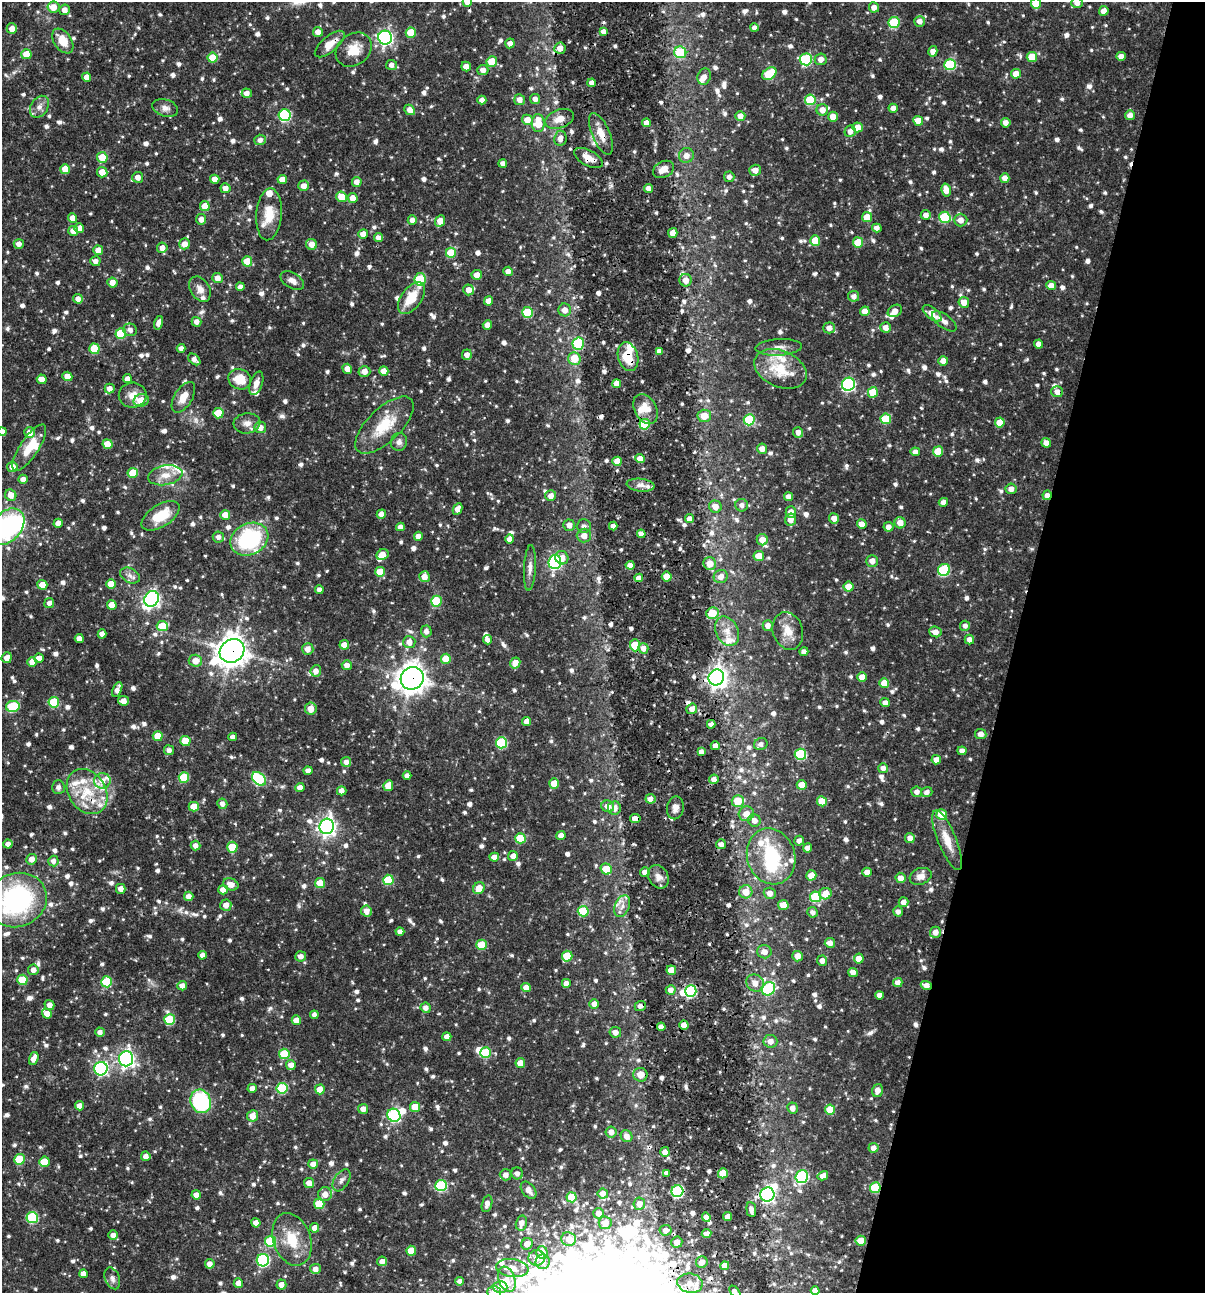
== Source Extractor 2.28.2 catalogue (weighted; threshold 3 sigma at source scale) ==
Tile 8 of 4 x 4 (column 4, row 2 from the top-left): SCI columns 3861-5063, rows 2585-3875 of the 5188 x 5168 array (HDU 1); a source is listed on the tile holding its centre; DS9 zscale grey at full resolution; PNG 1207 x 1295 px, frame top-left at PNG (2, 2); each listed source drawn as its Kron ellipse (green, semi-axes under 4 px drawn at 4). Shown black and unused: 16% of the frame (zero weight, under 3 of 4 exposures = <1% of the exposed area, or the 3 px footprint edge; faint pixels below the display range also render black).
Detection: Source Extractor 2.28.2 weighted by HDU 2 'WHT'; one run over the whole footprint, this tile lists its part. Background 0.0706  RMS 0.0035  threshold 0.0158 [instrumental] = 3 sigma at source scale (4.5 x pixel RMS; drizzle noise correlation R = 1.50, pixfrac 1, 0.05/0.05 arcsec/px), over >= 5 px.
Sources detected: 1175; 8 inside a brighter object's white glare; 9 cosmic-ray / hot-pixel residue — neither listed nor drawn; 42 inside a brighter listed object's ellipse — not listed separately; of the other 1116, all 500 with FLUX_AUTO >= 1.58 (the completeness limit of this list) listed and drawn (616 fainter detections not listed), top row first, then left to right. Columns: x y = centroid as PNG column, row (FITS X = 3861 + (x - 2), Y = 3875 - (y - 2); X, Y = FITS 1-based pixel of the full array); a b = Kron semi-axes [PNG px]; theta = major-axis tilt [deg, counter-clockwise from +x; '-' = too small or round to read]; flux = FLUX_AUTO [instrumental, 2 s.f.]
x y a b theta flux
467 2 5 4 - 4.1
1036 3 5 5 - 7.7
1077 3 6 5 - 2
54 7 6 6 - 4.2
874 7 5 5 - 2.3
65 10 5 5 - 2.4
1104 11 5 4 - 2.7
920 21 5 5 - 2.3
894 23 5 5 - 18
754 28 4 4 - 1.7
12 29 5 5 - 2.7
604 31 4 4 - 1.9
318 32 5 5 - 2.5
411 33 5 5 - 9.3
385 38 7 7 - 87
63 41 14 8 -55 6.4
510 43 5 4 - 2.3
330 44 18 8 40 4.5
560 48 5 5 - 2.6
354 50 19 15 39 6.8
933 51 5 4 - 2.3
680 52 6 5 - 17
26 54 5 5 - 6.7
1121 56 4 4 - 2.3
1032 57 5 5 - 7.1
213 58 5 5 - 8.3
806 59 6 6 - 30
821 59 6 5 - 2.6
492 61 5 5 - 7.3
391 65 5 5 - 1.8
950 65 5 5 - 27
466 67 5 4 - 2.7
483 70 5 5 - 2
769 74 8 5 35 18
1016 74 5 4 - 4.3
87 77 4 4 - 2.9
704 77 8 6 71 2.2
592 83 4 4 - 2
247 93 5 5 - 2.4
535 99 5 5 - 2.2
482 100 4 4 - 2.2
520 100 5 5 - 2.3
810 100 5 5 - 17
39 107 12 8 57 2.2
165 108 13 8 -18 2.1
893 108 4 4 - 2.3
410 110 6 4 -42 3.2
822 110 6 5 - 3.2
285 115 6 6 - 36
1130 115 5 5 - 2.3
740 116 5 5 - 3
833 117 5 5 - 4.2
559 119 15 9 20 3.8
527 120 5 5 - 4.2
918 121 5 5 - 4.6
538 123 9 6 -87 8.5
646 123 4 4 - 3
1006 123 5 4 - 2.3
858 127 5 5 - 4.9
850 131 6 5 - 2.3
601 134 22 9 -67 4.8
560 138 7 6 - 2.1
260 140 5 5 - 1.8
686 155 7 7 - 2.7
102 157 5 5 - 7.6
588 158 16 7 -28 3.7
503 163 4 4 - 1.8
65 169 5 5 - 5.5
663 169 11 8 27 3.3
755 170 6 5 - 3
102 172 5 5 - 4.1
138 177 5 5 - 2.3
729 177 5 5 - 1.6
1005 178 4 4 - 2.8
215 179 4 4 - 3.3
282 179 5 4 - 3.5
357 182 5 5 - 2.5
304 186 5 5 - 2.8
226 188 5 5 - 2.3
649 188 4 4 - 2.2
946 190 6 4 -75 3.4
341 197 5 5 - 6.2
353 198 5 5 - 3.6
205 206 5 5 - 5.1
269 214 26 13 86 7.3
926 215 5 4 - 2.1
867 217 5 5 - 5.3
945 217 6 5 - 19
73 218 5 4 - 3.6
201 219 5 5 - 2.2
412 220 5 4 - 2.5
960 220 7 6 - 2.9
440 221 6 5 - 4.2
79 228 5 4 - 2.5
877 228 5 4 - 1.9
73 231 5 5 - 2.4
673 233 5 4 - 3.4
363 234 5 5 - 3.4
378 237 4 4 - 2.1
815 240 5 5 - 7.6
858 242 5 5 - 9.2
19 244 5 5 - 2
185 244 5 5 - 2.9
312 244 5 5 - 3.3
162 248 5 5 - 2.6
98 250 5 5 - 3.8
451 253 5 5 - 11
95 261 5 4 - 1.9
247 261 5 5 - 9
508 271 5 4 - 2.1
477 275 5 5 - 2.7
217 278 5 5 - 3
420 279 6 5 - 19
686 280 6 6 - 2.9
292 281 13 7 -31 2.3
112 283 5 5 - 2.9
1051 286 5 4 - 3.2
240 287 4 4 - 1.7
200 289 14 9 -57 2.7
469 290 5 5 - 3.3
854 296 5 5 - 1.9
411 298 18 10 54 9.1
78 299 5 4 - 2.2
488 301 4 4 - 3
964 302 5 5 - 3.2
565 310 6 6 - 2.8
865 311 5 5 - 3.4
895 311 8 5 30 3
528 312 5 5 - 16
932 313 11 5 -39 4.3
944 321 14 6 -36 1.9
196 322 5 4 - 2
158 323 7 4 76 1.9
487 325 4 4 - 3.4
886 327 5 5 - 2.5
829 328 6 5 - 2.4
130 330 7 6 - 1.9
121 334 5 5 - 14
578 344 6 6 - 23
1038 344 4 4 - 2.3
779 347 23 8 3 3.2
181 348 4 4 - 1.7
94 349 5 5 - 10
659 351 4 4 - 2.2
467 355 5 5 - 2.3
628 357 15 10 -74 8.7
574 358 6 6 - 7.5
194 359 7 4 -41 1.9
943 361 5 5 - 2.4
347 369 5 4 - 2.8
780 369 27 18 -23 13
364 371 6 5 - 2.4
384 371 5 4 - 3
67 376 5 4 - 3.2
42 379 5 4 - 3.3
127 379 4 4 - 2.3
240 379 11 10 - 7
256 383 12 6 72 2.6
617 384 4 4 - 3
848 384 7 6 - 55
110 388 5 5 - 2.3
873 392 5 5 - 8.4
1057 392 6 5 - 2.3
133 395 14 12 0 4.2
183 397 17 9 58 4.6
141 400 7 6 - 6.7
645 409 16 11 -60 4.9
218 413 5 5 - 10
704 416 7 6 - 5
886 419 5 5 - 13
749 420 5 5 - 19
1000 422 5 5 - 4.7
247 423 13 10 4 2.8
645 424 5 5 - 14
384 425 37 16 44 14
260 428 6 5 - 2.6
2 432 4 4 - 2.2
798 432 5 5 - 2.2
30 433 5 5 - 2.8
399 442 9 8 - 1.8
1046 443 5 4 - 3.1
107 444 5 4 - 5.6
29 448 27 9 56 7.8
762 449 5 5 - 2.8
938 451 5 5 - 7.5
915 452 5 4 - 1.9
640 459 4 4 - 4.2
617 461 5 4 - 5.5
12 467 5 5 - 3.1
133 473 5 5 - 8.3
165 475 17 9 11 4.4
23 479 4 4 - 2.2
641 485 14 6 -6 1.9
1011 489 5 5 - 2.6
11 495 6 5 - 3.2
1047 495 5 4 - 2.2
551 496 5 5 - 2.6
789 497 4 4 - 2.4
943 502 4 4 - 2.3
742 505 6 6 - 1.9
715 507 6 6 - 3.2
458 509 6 4 62 2.5
791 512 6 5 - 2.7
381 514 5 4 - 2.5
225 515 5 5 - 4.3
161 516 21 11 33 11
834 518 5 5 - 2.7
690 519 4 4 - 2.2
791 519 6 5 - 3.1
58 523 4 4 - 2.6
900 523 5 5 - 3.3
862 524 5 4 - 3.4
569 525 6 5 - 2.5
584 526 7 7 - 1.7
613 526 4 4 - 2.2
7 527 21 14 48 53
400 527 4 4 - 2.1
888 527 5 5 - 2.3
641 534 4 4 - 2.4
418 536 4 4 - 2.2
584 536 7 7 - 3.1
218 537 5 5 - 1.7
249 539 20 15 26 37
510 539 5 4 - 2.3
762 540 5 5 - 3.8
382 555 6 5 - 5.2
759 556 5 5 - 5.3
562 558 7 6 - 3.4
872 561 6 6 - 2.9
555 562 7 6 - 64
710 563 6 6 - 4.3
630 565 4 4 - 2.6
530 568 23 6 87 2.5
944 570 6 6 - 26
380 572 5 5 - 6
130 575 10 7 -27 1.8
667 576 5 5 - 5.9
424 577 5 5 - 3.2
721 577 7 6 - 3
639 578 4 4 - 2.3
111 584 5 5 - 4.9
42 585 5 5 - 4.6
849 587 5 5 - 5.4
319 589 4 4 - 1.6
151 599 8 7 - 130
436 601 5 5 - 16
49 603 5 5 - 1.7
112 605 5 5 - 5.5
713 613 6 5 - 7.2
768 625 5 5 - 2.2
162 626 5 5 - 8.8
965 626 5 5 - 1.7
426 631 6 5 - 1.8
727 631 15 11 -64 4.3
788 631 19 15 -72 4.9
935 632 6 5 - 2.8
102 634 4 4 - 2.5
79 639 4 4 - 2.5
487 640 4 4 - 1.7
969 640 5 4 - 2.4
409 642 6 6 - 2.8
344 645 5 4 - 3.6
635 645 6 5 - 11
643 648 5 5 - 2.5
308 649 6 5 - 2.6
232 651 13 11 37 490
804 652 4 4 - 1.9
7 658 5 5 - 3
39 658 5 4 - 2.6
446 659 5 5 - 7.1
195 661 7 6 - 3.8
32 662 5 5 - 2.9
515 663 6 5 - 3.6
347 665 5 5 - 2.4
316 671 6 5 - 2.5
716 677 8 7 - 210
862 677 5 4 - 3.8
412 678 12 11 - 430
884 683 5 5 - 5.9
117 690 8 4 67 1.9
124 701 5 4 - 3.1
54 702 5 5 - 15
885 703 5 4 - 2.4
13 706 7 5 9 23
311 708 6 6 - 3.7
692 709 5 5 - 2.3
527 722 4 4 - 2.7
711 724 4 4 - 1.9
981 734 5 5 - 2.4
158 736 5 5 - 6.3
233 737 4 4 - 1.9
185 741 5 5 - 7.1
501 743 5 5 - 26
761 744 7 6 - 1.6
715 746 4 4 - 3.2
169 750 5 4 - 1.7
962 751 4 4 - 2.5
701 752 4 4 - 2.1
800 754 6 5 - 25
936 760 5 4 - 2.5
346 762 5 5 - 1.8
883 768 5 5 - 2
308 771 4 4 - 1.8
407 776 4 4 - 1.9
184 777 5 5 - 11
259 779 8 5 -44 29
714 779 5 4 - 1.9
102 781 8 7 - 2.9
554 783 5 5 - 5.6
802 785 5 5 - 4.7
388 786 5 5 - 5
58 787 7 6 - 1.6
300 787 4 4 - 2.3
87 791 24 18 -57 13
342 791 5 4 - 2.3
917 792 5 5 - 2
927 792 5 5 - 1.7
650 799 5 5 - 2.6
738 801 6 5 - 10
822 801 5 5 - 6.3
222 804 5 5 - 1.9
608 806 6 5 - 3.3
194 807 5 5 - 4.4
614 808 7 6 - 3.2
675 808 11 8 79 2.1
746 814 8 7 - 3.8
942 815 5 5 - 6.4
635 819 5 4 - 4.3
754 820 6 6 - 2.8
327 826 8 7 - 160
561 835 4 4 - 2.6
520 838 5 5 - 12
910 838 5 4 - 2.7
947 840 32 9 -68 6.2
799 841 5 4 - 1.9
8 844 4 4 - 2.1
721 844 5 5 - 1.9
196 846 5 5 - 2.3
232 847 5 5 - 10
808 848 4 4 - 2.3
513 856 5 5 - 2.3
771 856 28 23 -71 24
494 857 5 4 - 2.4
32 859 5 5 - 2.7
53 861 5 5 - 1.7
606 869 6 5 - 7.3
645 872 5 4 - 2.3
867 872 4 4 - 3.1
811 875 5 5 - 5.1
921 876 11 8 20 2.6
658 877 12 9 -59 2.6
901 878 5 5 - 2.4
388 880 5 5 - 14
320 883 5 5 - 5.9
231 884 8 5 -23 2.9
479 888 6 5 - 4.9
121 889 5 5 - 2.3
223 890 5 4 - 3.1
746 892 6 6 - 5.3
770 893 6 5 - 2.7
826 894 6 5 - 5.7
189 896 5 4 - 2.4
815 897 5 5 - 19
17 900 30 27 22 56
904 902 5 5 - 2.4
226 905 5 5 - 2.5
783 905 5 5 - 4.6
622 906 11 7 67 2.5
366 911 5 5 - 2.7
583 911 5 5 - 13
898 911 5 5 - 1.6
813 912 5 5 - 1.8
400 932 4 4 - 2
935 932 5 5 - 2.6
830 943 5 5 - 2.5
482 945 5 5 - 11
764 952 7 6 - 2.9
203 955 4 4 - 2
301 956 5 5 - 2.1
567 956 5 5 - 11
798 956 5 5 - 3.7
859 959 5 5 - 3.7
822 961 5 5 - 2.2
33 970 5 5 - 2.3
671 970 4 4 - 4.5
853 972 5 4 - 2.6
22 980 5 5 - 11
107 982 5 5 - 16
566 983 4 4 - 2.6
755 983 9 8 - 3.1
898 983 4 4 - 2.2
926 985 5 4 - 3
182 986 5 4 - 2.2
526 987 5 4 - 3.1
768 989 7 6 - 31
671 990 5 4 - 2.2
691 991 6 5 - 40
880 995 4 4 - 2
594 1004 5 4 - 2.6
49 1005 5 5 - 2.4
640 1006 6 5 - 1.6
426 1008 5 5 - 2.1
47 1014 5 4 - 3.4
314 1015 4 4 - 1.8
170 1020 5 5 - 21
296 1020 4 4 - 3.9
684 1025 5 4 - 2.6
661 1027 4 4 - 2
100 1032 5 4 - 1.9
615 1032 6 5 - 2.4
447 1037 4 4 - 2.5
770 1041 7 6 - 2.8
486 1053 5 5 - 15
284 1054 5 5 - 14
34 1058 6 4 71 3.2
126 1059 7 7 - 130
520 1063 5 4 - 4.6
291 1065 5 5 - 3
101 1069 7 6 - 54
640 1075 7 7 - 3.7
252 1088 4 4 - 2.3
282 1088 5 5 - 22
320 1089 5 5 - 5.7
877 1090 6 5 - 2.5
201 1101 12 10 -71 32
80 1106 4 4 - 3
415 1107 5 5 - 6.3
792 1108 5 5 - 2.5
363 1109 5 5 - 2.6
830 1109 5 5 - 7.1
394 1115 7 6 - 45
252 1116 6 5 - 3.5
611 1132 5 5 - 2.7
626 1136 6 5 - 2.8
873 1148 5 5 - 2.3
665 1152 5 4 - 2.8
146 1156 5 5 - 2.3
19 1159 5 5 - 13
44 1162 5 5 - 6.6
313 1164 5 4 - 2.6
517 1173 6 6 - 1.8
666 1173 4 4 - 1.6
723 1173 5 5 - 8.7
506 1175 6 5 - 2.3
823 1176 5 4 - 2.8
802 1177 7 6 - 40
341 1180 12 7 58 1.6
309 1183 5 5 - 2.8
441 1185 6 5 - 29
875 1188 5 5 - 14
529 1190 10 6 -51 2.5
677 1191 6 6 - 46
325 1194 7 7 - 3.1
603 1194 5 5 - 2.2
767 1194 7 7 - 76
196 1195 4 4 - 2.6
571 1197 5 5 - 9
319 1204 5 5 - 12
487 1204 8 5 73 2.3
639 1204 6 5 - 2.8
751 1209 7 5 -84 1.8
598 1213 5 5 - 2.5
706 1217 5 4 - 2.2
728 1217 4 4 - 2.5
32 1218 6 5 - 29
256 1223 4 4 - 2.6
521 1223 7 5 76 2.8
605 1223 6 6 - 3.7
315 1228 4 4 - 3
666 1230 6 5 - 2.7
706 1234 5 4 - 2
113 1235 5 4 - 2.3
292 1239 27 18 -71 12
569 1239 7 6 - 3.6
270 1241 5 5 - 20
861 1241 5 5 - 7.9
677 1242 5 5 - 2.7
527 1244 6 5 - 2.7
411 1251 5 5 - 6.9
542 1253 6 5 - 3.8
537 1258 8 8 - 2.1
263 1260 6 6 - 46
382 1261 5 4 - 2.4
543 1262 7 7 - 2.4
702 1262 6 5 - 2.5
210 1264 5 4 - 2.5
725 1266 4 4 - 2.5
512 1268 16 9 -7 4.5
315 1269 5 5 - 2.1
83 1274 4 4 - 2.2
112 1278 11 7 -69 1.8
507 1279 13 8 -70 4
460 1281 4 4 - 1.6
238 1283 5 4 - 3
690 1283 13 9 -9 3.8
281 1285 5 5 - 2.5
500 1287 7 6 - 3.1
815 1291 4 4 - 2.5
494 1292 7 6 - 2.2
735 1292 7 4 -47 1.8
Overlapping masked pixels (flux is a lower limit): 21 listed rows (the first 20) at x y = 467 2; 604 31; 330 44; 601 134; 588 158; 628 357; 1057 392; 1047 495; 635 645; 232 651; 412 678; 711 724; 714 779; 87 791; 635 819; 671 970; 926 985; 640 1006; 875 1188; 677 1191
Isophote crosses this tile's border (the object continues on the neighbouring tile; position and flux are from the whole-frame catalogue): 9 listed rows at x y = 467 2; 1036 3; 1077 3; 2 432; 7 527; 17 900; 815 1291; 494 1292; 735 1292